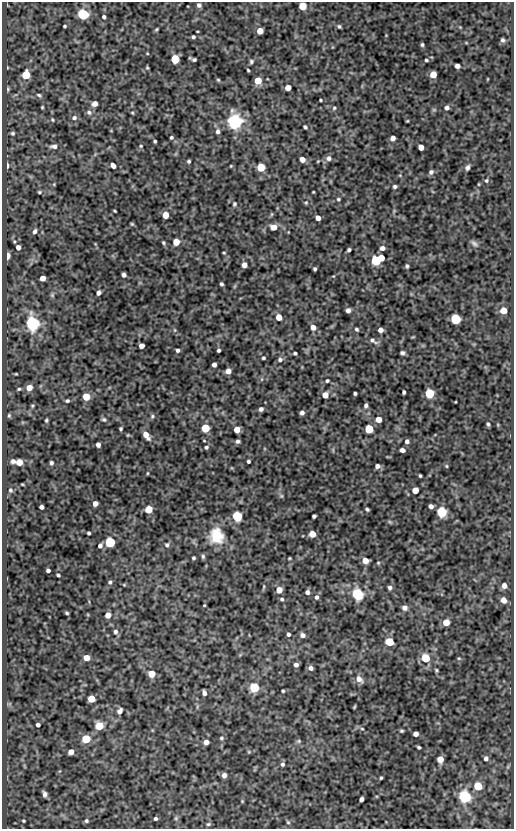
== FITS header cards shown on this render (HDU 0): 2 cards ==
NAXIS1  =                  512
NAXIS2  =                  827

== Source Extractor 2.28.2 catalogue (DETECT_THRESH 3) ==
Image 512 x 827 px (HDU 0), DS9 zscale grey, 1 PNG px = 1 image px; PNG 516 x 831 px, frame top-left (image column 1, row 827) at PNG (2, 2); no overlay
Background 75.5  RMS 0.5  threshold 1.5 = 3 sigma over >= 5 px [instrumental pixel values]
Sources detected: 234; all 234 listed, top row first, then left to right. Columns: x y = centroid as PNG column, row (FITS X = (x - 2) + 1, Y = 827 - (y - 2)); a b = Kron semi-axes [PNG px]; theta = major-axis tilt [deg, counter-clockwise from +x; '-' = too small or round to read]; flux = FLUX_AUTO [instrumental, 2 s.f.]
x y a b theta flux
199 5 5 5 - 94
303 6 5 5 - 1200
83 14 5 5 - 4400
104 17 4 3 - 69
65 26 3 3 - 44
339 26 5 4 - 53
156 29 5 4 - 37
260 31 5 5 - 390
193 37 4 3 - 60
503 40 4 4 - 60
422 45 4 3 - 52
175 59 5 5 - 1600
194 60 4 3 - 58
426 60 4 3 - 43
251 61 5 5 - 60
457 66 5 4 - 130
147 68 4 3 - 36
248 70 3 2 - 36
26 75 5 5 - 1400
433 75 5 5 - 510
218 80 5 4 - 39
258 81 5 5 - 640
288 88 5 4 - 340
8 89 6 3 -90 46
39 95 7 4 -29 60
320 100 3 2 - 36
95 104 5 5 - 220
42 107 3 3 - 33
334 108 5 4 - 45
447 108 5 4 - 100
434 110 6 4 -18 37
89 112 7 6 - 99
132 113 5 3 - 34
74 118 6 6 - 98
52 120 5 3 - 34
234 121 6 6 - 12000
407 121 3 3 - 28
305 127 4 3 - 60
218 131 6 5 - 100
13 133 5 5 - 56
171 138 3 3 - 49
393 138 4 4 - 180
155 141 3 3 - 46
54 146 8 5 2 140
141 146 5 4 - 42
421 147 5 4 - 270
329 158 7 7 - 120
302 159 5 4 - 230
189 161 3 3 - 52
113 165 5 4 - 180
7 166 5 3 - 150
231 166 3 3 - 27
261 167 5 5 - 1400
467 167 6 4 58 89
431 172 6 5 - 88
486 180 5 4 - 45
54 184 6 3 73 34
395 186 4 4 - 63
39 192 5 4 - 45
313 192 3 2 - 27
338 199 5 4 - 46
306 202 5 4 - 42
234 204 5 4 - 51
115 211 4 2 - 34
165 215 5 5 - 450
318 218 4 4 - 190
132 224 4 4 - 39
274 227 6 5 - 310
35 231 6 5 - 89
176 242 5 5 - 520
163 243 4 4 - 46
474 243 10 5 -37 92
18 247 6 5 - 150
382 248 5 4 - 130
349 250 4 3 - 64
224 253 3 3 - 33
7 256 5 3 - 590
381 258 4 4 - 320
376 260 6 5 - 3100
244 265 5 4 - 190
407 266 4 4 - 57
315 269 4 3 - 55
124 275 4 4 - 110
42 278 5 4 - 300
221 284 3 3 - 59
98 293 4 4 - 120
52 295 6 5 - 51
348 310 4 4 - 120
504 310 5 5 - 510
279 317 5 5 - 430
456 319 5 5 - 3500
32 323 6 5 - 10000
313 327 5 5 - 220
356 329 5 4 - 51
175 330 6 4 -89 41
380 330 4 4 - 190
373 341 12 5 -30 120
142 346 4 4 - 210
177 350 4 4 - 71
219 350 3 3 - 64
295 353 4 3 - 53
402 353 4 4 - 79
263 358 3 3 - 50
280 360 6 5 - 82
214 365 4 4 - 120
228 371 5 5 - 250
16 374 4 3 - 28
327 381 4 3 - 48
29 388 6 5 - 300
19 389 5 4 - 44
404 392 4 3 - 61
355 393 3 3 - 56
429 393 5 5 - 2700
325 395 5 5 - 370
86 397 5 5 - 960
67 401 5 4 - 60
455 402 3 2 - 22
366 405 5 4 - 84
32 406 4 4 - 36
261 409 4 4 - 93
302 413 4 4 - 100
9 415 5 4 - 44
152 416 6 5 - 57
104 419 6 5 - 63
378 419 5 5 - 320
46 420 4 3 - 45
488 424 4 3 - 56
121 428 3 3 - 47
205 428 5 5 - 1600
369 429 5 5 - 1700
237 430 5 5 - 410
128 435 4 3 - 30
146 435 8 4 -56 320
204 441 4 2 - 23
238 441 4 4 - 76
407 441 5 4 - 110
98 445 4 4 - 140
206 447 5 4 - 59
402 450 4 4 - 140
13 461 5 5 - 84
248 461 3 3 - 56
19 462 5 5 - 400
51 463 4 3 - 72
377 466 5 4 - 130
446 466 4 4 - 37
147 473 4 3 - 27
420 476 3 3 - 43
22 484 4 2 - 27
10 490 6 5 - 55
415 490 5 5 - 460
281 496 5 5 - 45
95 503 4 4 - 200
431 506 4 4 - 140
41 507 4 4 - 100
149 509 5 5 - 890
367 509 4 3 - 57
442 512 5 5 - 3400
237 516 5 5 - 3400
314 516 4 3 - 72
390 522 6 4 -19 47
89 533 3 3 - 51
312 534 5 5 - 500
216 536 13 12 - 1100
110 542 5 5 - 3500
167 545 6 6 - 72
100 546 5 4 - 91
203 556 6 4 79 57
193 558 3 3 - 49
289 558 3 2 - 31
365 561 5 5 - 310
378 563 5 4 - 37
48 571 4 3 - 82
58 575 4 3 - 58
110 582 5 5 - 59
124 585 4 4 - 29
504 586 6 5 - 180
390 588 5 5 - 87
279 590 5 5 - 460
307 592 5 5 - 100
357 594 6 5 - 4900
317 597 5 5 - 86
282 599 5 4 - 55
504 600 5 5 - 260
204 605 3 2 - 30
405 608 6 6 - 130
67 613 3 3 - 45
108 615 5 4 - 300
446 622 5 5 - 540
115 632 7 6 - 95
288 634 4 3 - 77
303 635 5 5 - 130
389 642 5 5 - 1300
86 658 5 4 - 320
425 658 5 5 - 1600
459 658 5 4 - 38
296 665 4 4 - 100
311 668 5 5 - 110
436 670 4 3 - 43
152 674 5 5 - 760
359 679 8 7 - 230
254 688 5 5 - 2400
283 691 3 3 - 40
204 693 5 4 - 110
91 699 5 5 - 840
9 704 6 4 18 43
354 707 4 2 - 35
120 711 7 5 56 130
38 725 4 4 - 100
99 726 5 5 - 1200
362 729 5 3 - 30
402 731 4 3 - 47
416 734 4 4 - 190
221 738 5 4 - 50
86 739 5 5 - 1700
299 741 6 5 - 48
206 742 5 4 - 190
419 747 3 3 - 51
71 752 5 4 - 260
486 758 5 5 - 100
440 759 5 5 - 390
282 764 5 5 - 72
224 775 5 4 - 150
381 778 3 2 - 40
478 786 5 5 - 1200
44 794 6 4 -76 110
465 797 6 5 - 6500
361 799 4 4 - 120
242 801 4 3 - 28
176 818 6 4 47 51
155 819 4 3 - 62
23 821 4 3 - 39
86 821 5 4 - 57
288 822 5 4 - 43
208 824 6 4 20 50
At the frame edge (FLAGS 8, measured only in part): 1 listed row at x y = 303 6